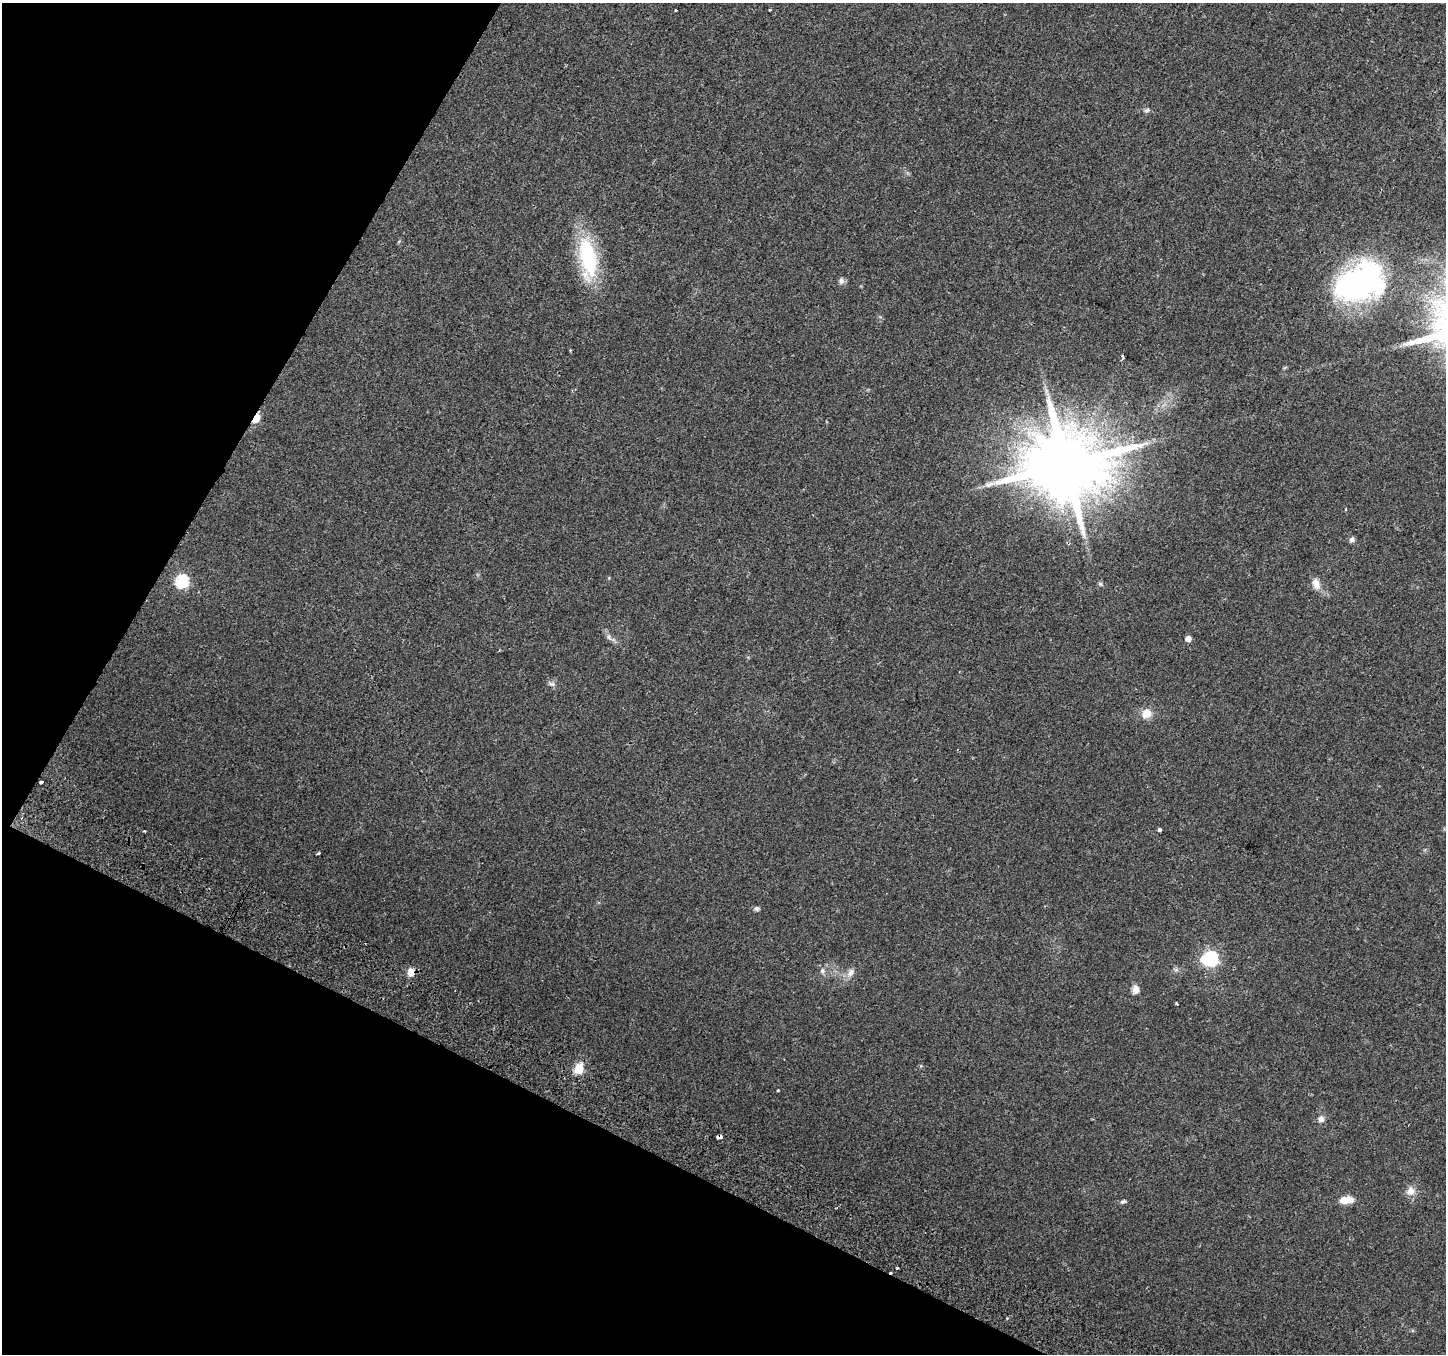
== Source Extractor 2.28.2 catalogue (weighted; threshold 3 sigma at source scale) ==
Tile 9 of 4 x 4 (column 1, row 3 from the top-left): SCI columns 30-1473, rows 1603-2954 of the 5840 x 5975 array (HDU 1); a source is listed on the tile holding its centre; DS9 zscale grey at full resolution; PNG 1448 x 1356 px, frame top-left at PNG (2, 3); no overlay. Shown black and unused: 25% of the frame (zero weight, under 2 of 3 exposures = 3% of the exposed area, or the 3 px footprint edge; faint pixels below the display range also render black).
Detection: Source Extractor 2.28.2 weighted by HDU 2 'WHT'; one run over the whole footprint, this tile lists its part. Background 0.0522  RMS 0.0054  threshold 0.0243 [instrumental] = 3 sigma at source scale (4.5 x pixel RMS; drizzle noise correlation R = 1.50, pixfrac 1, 0.0396/0.0396 arcsec/px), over >= 5 px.
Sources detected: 39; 1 inside a brighter object's white glare — not listed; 1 inside a brighter listed object's ellipse — not listed separately; the other 37 listed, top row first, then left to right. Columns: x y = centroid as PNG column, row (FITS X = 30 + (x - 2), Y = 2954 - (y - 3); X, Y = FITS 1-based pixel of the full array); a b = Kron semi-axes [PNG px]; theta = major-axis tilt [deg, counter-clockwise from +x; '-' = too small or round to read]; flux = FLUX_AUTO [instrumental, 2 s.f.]
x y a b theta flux
675 10 3 3 - 2.3
770 10 3 3 - 1.8
1147 110 8 5 19 1.2
588 257 46 18 -80 49
841 281 9 7 88 2
1360 282 57 37 25 110
1123 356 5 3 - 0.66
256 418 6 4 57 16
1066 465 21 18 26 7000
1352 539 7 6 - 1.6
182 582 7 6 - 71
1100 584 6 5 - 0.88
1316 584 14 9 -70 4.8
609 637 7 4 -89 1.1
1188 639 5 4 - 4.3
552 684 9 6 -15 1.6
1147 714 11 11 - 6
42 782 3 3 - 3.5
1159 830 4 3 - 2.6
144 831 3 2 - 0.9
318 854 5 2 - 0.65
757 908 6 6 - 1.2
1211 959 7 6 - 110
1176 970 7 4 -18 1
822 971 7 6 - 1.7
411 972 8 7 - 4.9
851 972 14 7 53 3.1
1136 989 10 8 82 3.3
1177 1004 4 2 - 0.56
579 1069 6 5 - 26
778 1090 3 3 - 0.42
1321 1119 8 8 - 2.4
720 1137 5 3 - 3.8
1411 1191 12 10 12 4.4
1343 1200 15 9 9 5.7
1123 1202 8 5 24 1
897 1268 3 3 - 2.9
Overlapping masked pixels (flux is a lower limit): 3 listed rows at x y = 256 418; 411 972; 720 1137
Isophote crosses this tile's border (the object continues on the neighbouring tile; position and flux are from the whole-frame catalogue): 1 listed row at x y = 1360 282